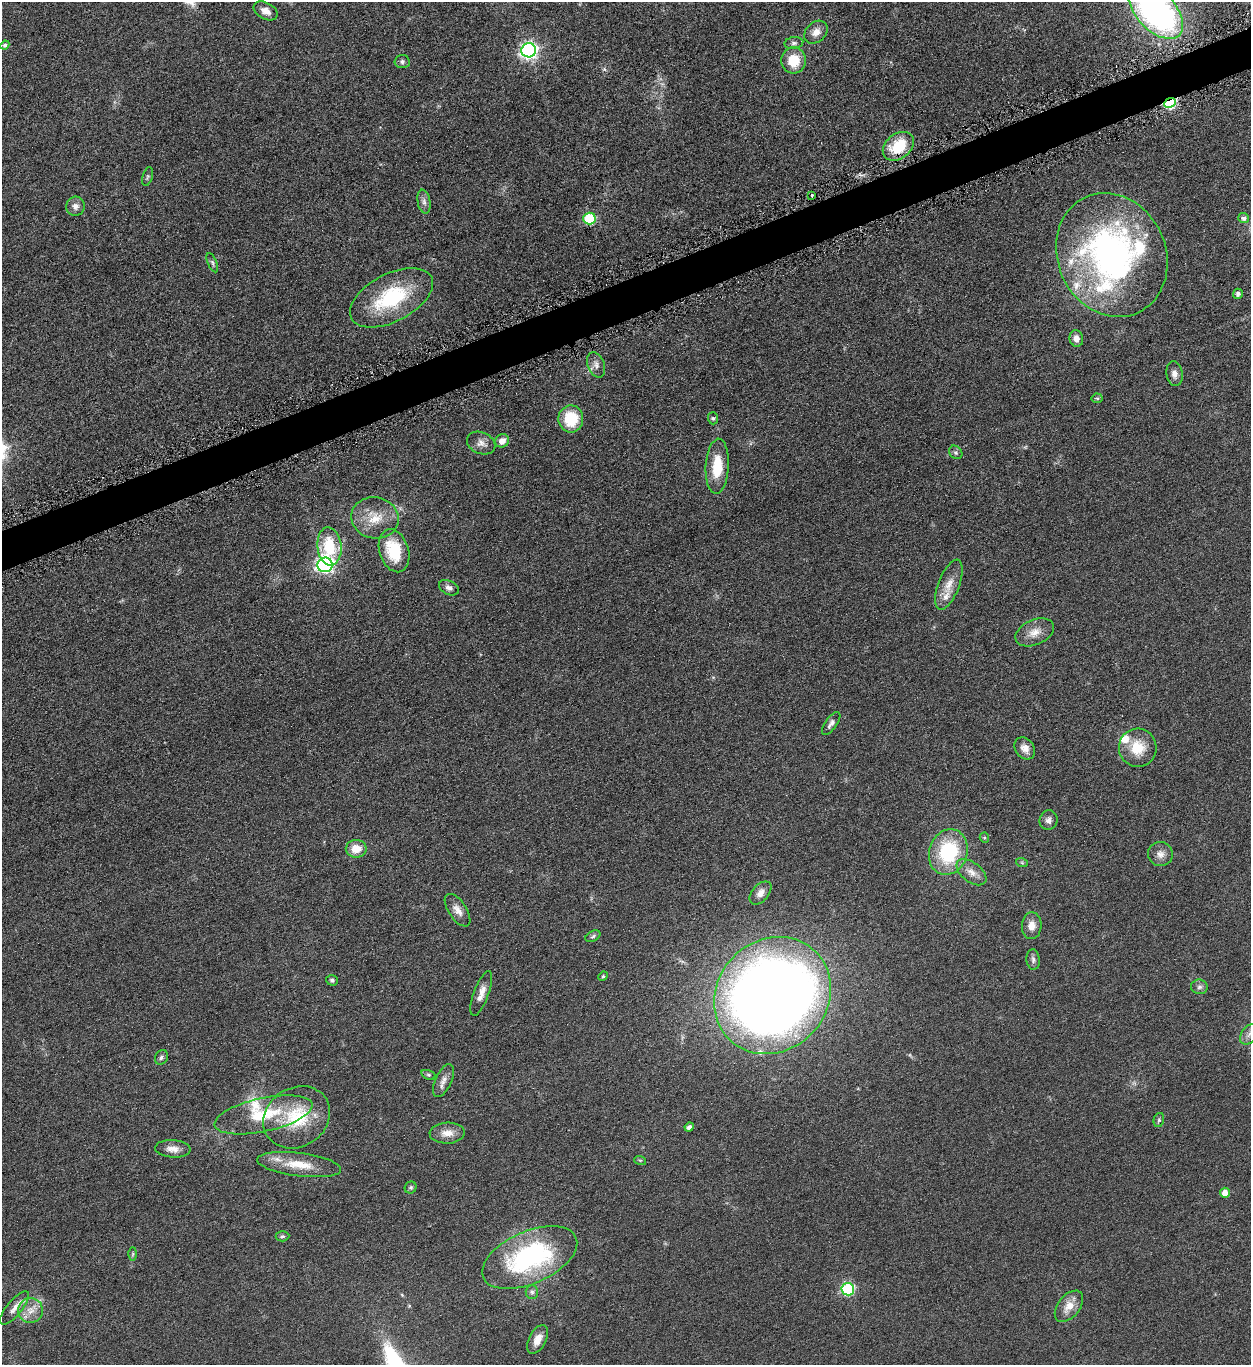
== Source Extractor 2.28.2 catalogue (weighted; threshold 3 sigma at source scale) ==
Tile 10 of 4 x 4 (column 2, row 3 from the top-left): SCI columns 1413-2661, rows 1370-2732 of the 5451 x 5466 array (HDU 1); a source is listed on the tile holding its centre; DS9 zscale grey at full resolution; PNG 1253 x 1367 px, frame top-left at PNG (2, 2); each listed source drawn as its Kron ellipse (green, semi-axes under 4 px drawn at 4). Shown black and unused: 3% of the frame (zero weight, under 4 of 8 exposures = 1% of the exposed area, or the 3 px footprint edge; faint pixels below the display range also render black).
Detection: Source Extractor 2.28.2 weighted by HDU 2 'WHT'; one run over the whole footprint, this tile lists its part. Background 0.0847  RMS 0.0079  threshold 0.0324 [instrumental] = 3 sigma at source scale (4.09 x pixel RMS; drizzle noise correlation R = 1.36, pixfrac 0.8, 0.05/0.05 arcsec/px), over >= 5 px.
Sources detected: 91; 11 inside a brighter listed object's ellipse — not listed separately; the other 80 listed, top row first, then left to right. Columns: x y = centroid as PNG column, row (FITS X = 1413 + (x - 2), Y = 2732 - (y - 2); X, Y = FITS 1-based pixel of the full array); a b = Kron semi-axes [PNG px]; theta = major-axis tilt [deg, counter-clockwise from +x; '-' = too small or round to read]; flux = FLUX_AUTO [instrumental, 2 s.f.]
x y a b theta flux
266 11 13 8 -28 5.2
1156 11 34 19 -46 240
816 32 13 9 43 5.7
794 43 9 6 7 2.2
5 45 5 4 - 1.7
529 50 7 7 - 250
794 60 13 12 - 19
402 62 7 6 - 2.2
1170 103 6 4 23 87
898 146 17 12 38 28
148 177 9 5 75 1.4
812 195 3 3 - 1.4
424 202 12 6 -80 3.1
75 206 9 9 - 3.9
589 218 6 6 - 52
1244 218 5 5 - 2.5
1112 255 63 54 -65 240
212 263 10 4 -67 1.7
1238 294 5 5 - 2.3
391 298 45 24 28 57
1076 338 8 7 - 4.7
596 365 13 8 -70 4.2
1174 374 12 8 -82 4
1097 398 5 5 - 1
713 418 6 5 - 1.3
571 419 13 12 - 26
502 441 7 6 - 5.1
481 443 15 10 -23 5
956 452 7 6 - 1.6
717 466 27 11 87 21
375 518 24 20 -11 18
329 546 19 12 -84 30
394 551 22 14 -72 30
325 565 7 7 - 260
949 585 26 10 69 9.9
449 588 10 7 -27 2.8
1035 632 20 12 25 8.8
831 723 13 6 55 2.9
1025 748 12 9 -53 5.1
1138 748 19 19 - 18
1048 820 10 9 - 3.1
984 838 5 4 - 1
356 849 10 8 0 11
948 852 23 19 72 54
1160 854 12 12 - 5.3
1022 863 6 3 -20 0.95
971 872 17 9 -38 6.9
760 893 13 8 49 5
458 910 18 9 -56 6.1
1032 926 13 10 88 6.5
593 936 8 5 30 1.5
1033 960 10 6 -87 2.3
603 976 5 4 - 0.99
332 980 6 5 - 1.5
1199 987 8 7 - 2.4
481 993 23 7 70 6.5
772 996 62 55 46 1100
1250 1034 11 7 51 4.2
161 1057 8 6 61 1.8
428 1075 7 4 -19 1.3
443 1081 18 8 65 4.9
263 1115 50 17 12 36
297 1117 35 29 32 40
1159 1120 7 5 76 1.3
689 1127 5 4 - 2.5
447 1133 17 10 2 7.9
173 1149 18 8 -4 6.3
640 1160 6 3 -18 0.83
299 1165 42 11 -7 19
411 1187 6 5 - 1.4
1225 1193 5 5 - 6.1
282 1236 7 5 3 1.3
133 1254 7 4 89 1.1
530 1257 51 26 23 110
848 1289 6 6 - 91
532 1292 7 6 - 2
1069 1306 18 10 51 9.2
14 1308 21 7 50 5.1
30 1310 12 12 - 7.9
538 1339 16 8 62 6.8
Overlapping masked pixels (flux is a lower limit): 1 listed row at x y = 1170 103
Isophote crosses this tile's border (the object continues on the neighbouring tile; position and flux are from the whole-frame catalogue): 2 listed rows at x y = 1156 11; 1250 1034